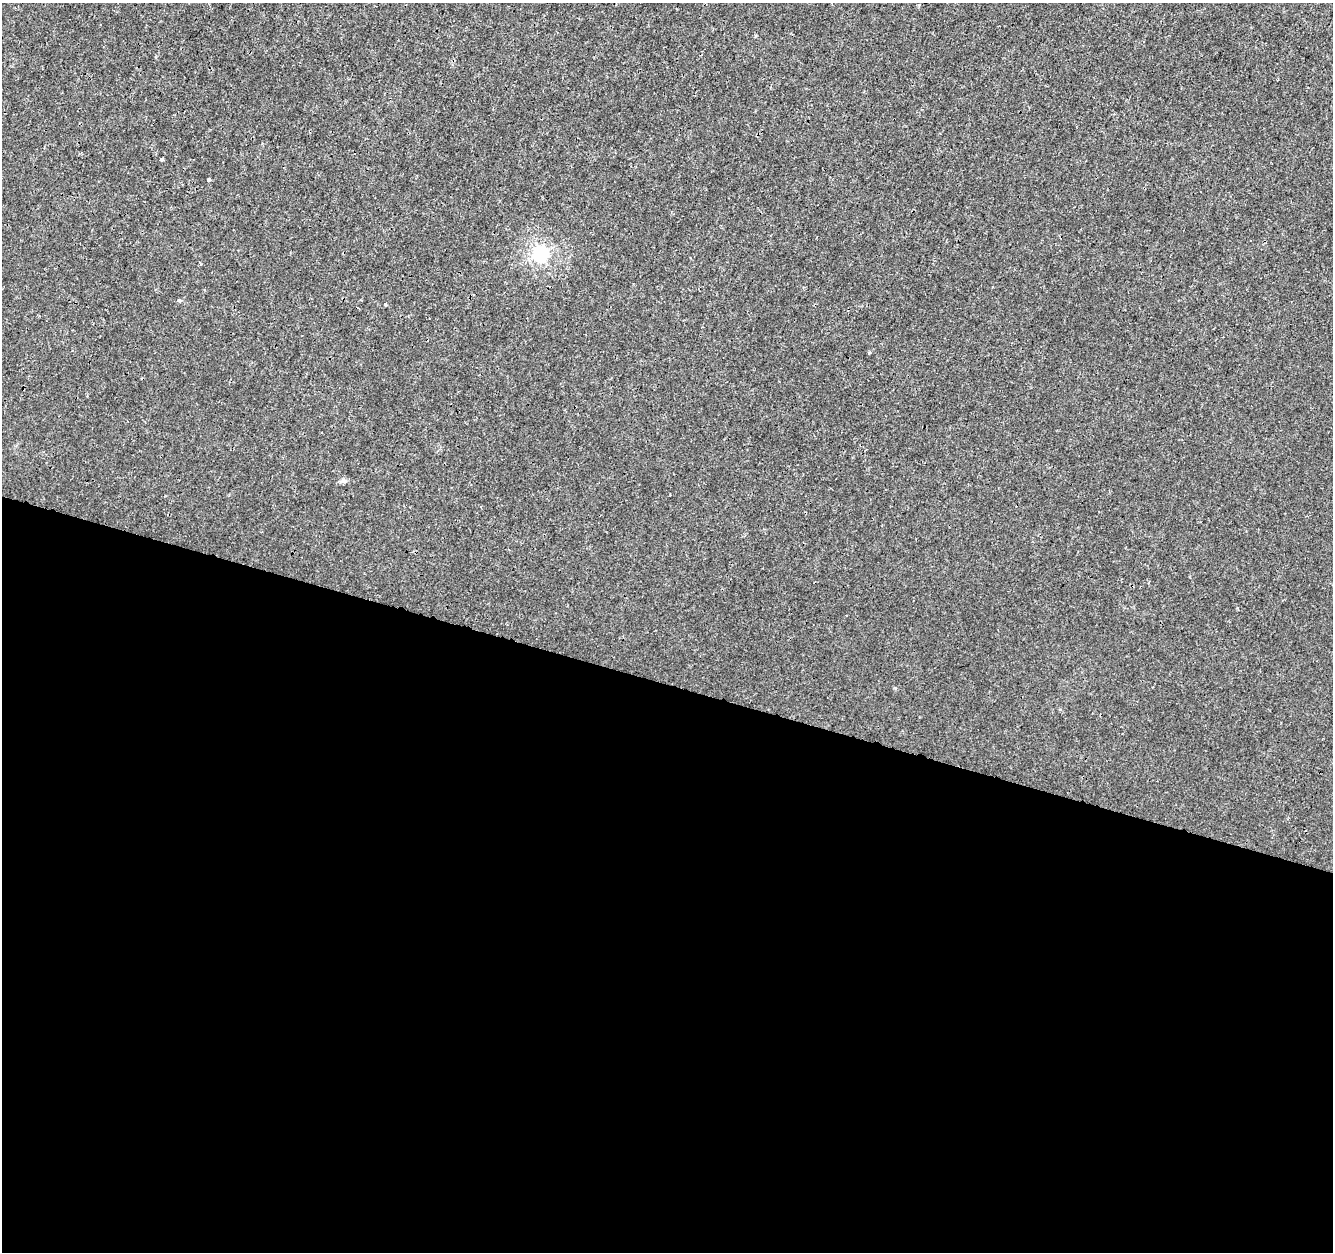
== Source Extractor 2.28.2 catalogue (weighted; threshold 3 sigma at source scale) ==
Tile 14 of 4 x 4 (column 2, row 4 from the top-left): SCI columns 1332-2662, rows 219-1468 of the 5333 x 5498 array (HDU 1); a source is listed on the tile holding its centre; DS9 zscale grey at full resolution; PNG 1335 x 1254 px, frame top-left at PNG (2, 3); no overlay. Shown black and unused: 45% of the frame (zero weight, under 3 of 4 exposures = <1% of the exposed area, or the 3 px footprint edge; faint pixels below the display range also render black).
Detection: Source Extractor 2.28.2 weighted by HDU 2 'WHT'; one run over the whole footprint, this tile lists its part. Background 7.81e-05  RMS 0.0014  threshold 0.00641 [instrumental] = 3 sigma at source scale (4.5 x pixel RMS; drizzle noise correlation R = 1.50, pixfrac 1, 0.0396/0.0396 arcsec/px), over >= 5 px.
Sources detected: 6; all 6 listed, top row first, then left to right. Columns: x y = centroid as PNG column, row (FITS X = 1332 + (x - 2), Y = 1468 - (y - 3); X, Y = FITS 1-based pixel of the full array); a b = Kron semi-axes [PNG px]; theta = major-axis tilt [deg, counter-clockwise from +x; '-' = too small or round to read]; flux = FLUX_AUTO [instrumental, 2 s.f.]
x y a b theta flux
161 159 4 3 - 0.93
209 179 4 3 - 0.54
541 253 7 6 - 27
179 300 3 3 - 0.35
386 305 3 3 - 0.45
343 481 9 4 0 0.32